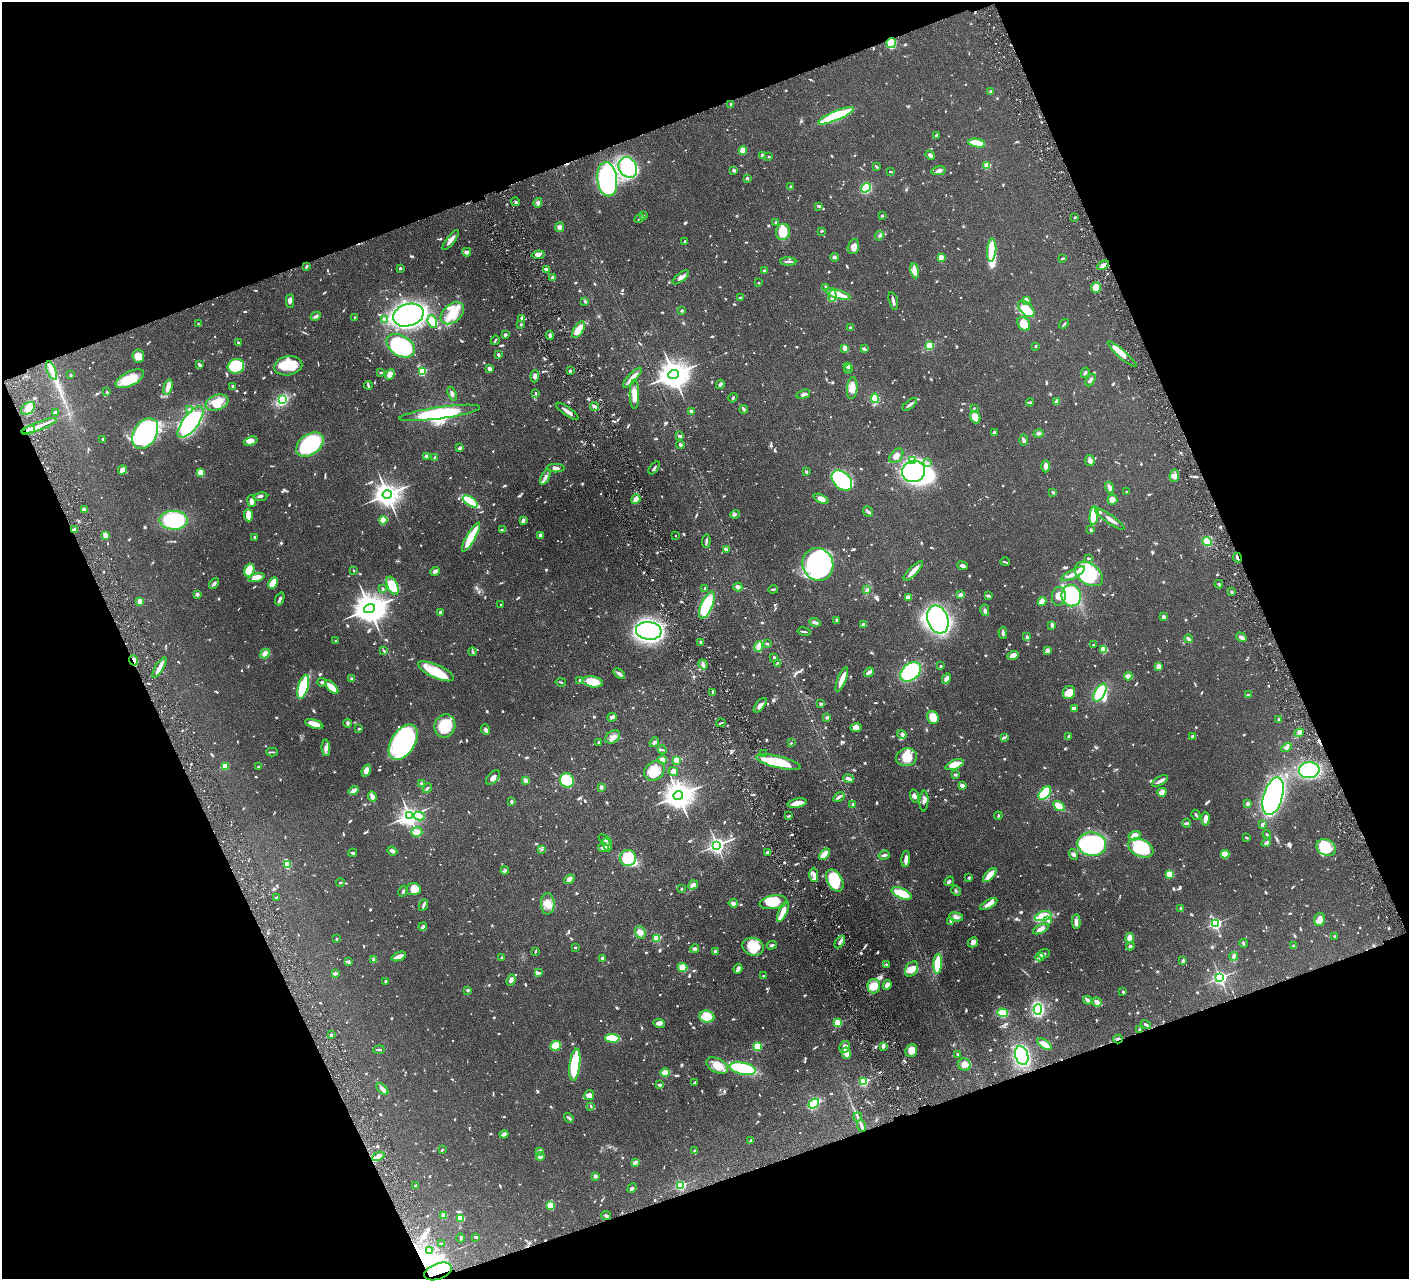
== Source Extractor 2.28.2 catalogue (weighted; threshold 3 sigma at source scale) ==
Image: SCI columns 7-5631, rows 305-5411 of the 5639 x 5584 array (HDU 1 of 3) = the unmasked area's bounding box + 8 px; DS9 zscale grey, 4 x 4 block average (1 PNG px = mean of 4 x 4 image px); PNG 1411 x 1281 px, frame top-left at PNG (2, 2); each listed source drawn as its Kron ellipse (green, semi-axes under 4 px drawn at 4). Shown black and unused: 41% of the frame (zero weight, under 3 of 6 exposures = <1% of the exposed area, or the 3 px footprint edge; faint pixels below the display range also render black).
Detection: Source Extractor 2.28.2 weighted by HDU 2 'WHT'. Background 0.0705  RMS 0.0033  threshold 0.0136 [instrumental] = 3 sigma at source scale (4.09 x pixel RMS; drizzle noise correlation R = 1.36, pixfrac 0.8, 0.05/0.05 arcsec/px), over >= 5 px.
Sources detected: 1449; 14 too faint to see at this stretch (4 x 4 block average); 18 inside a brighter object's white glare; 10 cosmic-ray / hot-pixel residue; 1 long thin detection or spike segment (spike, bleed or trail) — neither listed nor drawn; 19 coinciding with a brighter row at this scale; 84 inside a brighter listed object's ellipse — not listed separately; of the other 1303, all 500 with FLUX_AUTO >= 2.08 (the completeness limit of this list) listed and drawn (803 fainter detections not listed), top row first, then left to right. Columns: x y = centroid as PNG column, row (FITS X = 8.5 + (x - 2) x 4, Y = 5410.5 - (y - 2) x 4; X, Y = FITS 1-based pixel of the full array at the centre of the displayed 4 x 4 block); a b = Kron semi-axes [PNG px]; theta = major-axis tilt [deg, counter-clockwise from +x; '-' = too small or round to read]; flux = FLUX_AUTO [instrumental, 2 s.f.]
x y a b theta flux
891 43 5 4 - 100
991 92 4 2 - 4.3
731 104 3 3 - 3.5
836 116 19 4 22 140
936 135 4 3 - 2.6
977 143 8 4 -9 30
743 151 4 3 - 19
762 155 3 3 - 3.9
930 155 5 3 - 5
769 156 2 2 - 4.5
987 165 2 2 - 77
628 167 11 8 -59 120
877 167 4 2 - 2.2
734 170 3 2 - 4.7
938 171 7 3 12 5.4
891 172 3 2 - 2.1
747 178 2 2 - 11
607 179 17 10 -83 390
790 186 2 2 - 2.7
866 188 5 4 - 86
515 202 4 3 - 2.4
538 203 4 3 - 4.1
818 206 2 2 - 2.8
643 216 3 2 - 2.8
882 216 3 2 - 2.6
1075 217 2 2 - 5.3
639 218 5 2 - 2.1
776 222 2 2 - 11
560 227 5 4 - 5
821 231 3 2 - 2.1
783 232 8 7 - 35
879 236 5 3 - 3.5
451 240 12 2 52 11
684 241 3 2 - 2.9
853 247 7 5 73 12
992 250 11 4 85 56
467 252 4 3 - 7.6
538 255 6 4 7 6.6
835 257 4 3 - 3.8
941 257 2 2 - 51
1063 258 4 2 - 2.7
788 261 8 2 -3 4.8
1103 265 6 3 28 5.9
306 267 3 2 - 3.6
400 268 3 2 - 2.4
546 269 3 2 - 6.4
764 271 3 2 - 3.3
915 271 7 3 -81 13
681 277 10 3 39 7.6
553 278 2 2 - 23
759 283 2 2 - 4
826 287 3 3 - 2.2
1096 288 5 4 - 20
838 294 13 3 -17 25
832 296 6 3 84 6
740 298 3 2 - 2.6
1026 300 3 2 - 14
290 301 7 3 87 5.7
585 301 4 2 - 2.3
893 301 9 2 -74 7
1026 309 10 6 -46 46
682 310 2 2 - 10
452 313 13 9 41 31
408 315 16 11 16 460
316 316 5 3 - 4.7
355 318 3 2 - 2.7
384 319 4 3 - 3.4
521 319 4 2 - 5.5
432 321 6 4 -67 18
198 324 3 2 - 2.4
1024 324 7 5 -55 24
1064 324 5 2 - 2.6
521 325 2 2 - 2.8
850 328 3 2 - 3.4
578 330 9 4 57 31
505 335 3 3 - 3.7
550 335 4 3 - 3.9
495 340 5 2 - 3.1
238 343 3 2 - 2.8
401 346 15 10 -31 200
929 346 2 2 - 140
1036 346 3 2 - 2.6
845 348 4 3 - 13
864 349 4 2 - 5.2
498 354 3 2 - 2.8
1122 354 19 3 -41 38
138 356 6 5 - 20
199 365 3 2 - 5.1
236 366 8 7 - 100
288 366 14 9 9 56
848 366 3 3 - 7.5
490 368 3 2 - 9.2
848 369 4 2 - 3.7
52 371 10 3 -69 15
422 371 2 2 - 140
570 371 3 3 - 2.5
381 373 3 2 - 2.2
1085 373 5 2 - 3.3
390 374 6 4 49 13
673 374 5 4 - 3600
71 375 3 2 - 2.4
535 376 6 3 85 6.5
632 378 13 3 47 17
130 379 15 7 28 50
1090 380 7 3 60 5.5
720 384 4 3 - 4
368 385 4 2 - 3.1
233 386 3 2 - 2.5
168 387 8 3 74 14
852 388 11 5 85 21
107 392 3 2 - 2.3
535 393 4 2 - 2.5
452 394 7 3 -69 4.3
634 394 14 4 -89 18
803 394 7 3 18 4.7
733 398 5 2 - 2.2
875 398 5 3 - 47
282 400 4 3 - 70
1057 401 4 2 - 9.6
1030 402 4 2 - 2.7
217 403 12 7 20 40
910 404 9 2 37 6.1
595 407 4 2 - 6.4
28 408 8 5 38 22
974 408 2 2 - 2.5
190 409 4 3 - 3.4
744 409 4 2 - 6.4
567 411 13 2 -35 12
691 411 4 2 - 4.5
55 412 4 2 - 2.8
440 413 41 6 8 120
975 417 6 5 - 24
191 422 19 7 53 270
39 426 19 2 21 20
28 430 7 2 21 20
145 433 16 11 59 380
994 433 4 2 - 5.7
1039 433 5 3 - 3.4
679 436 4 3 - 3.2
103 439 3 3 - 2.4
1023 440 6 4 -89 4.2
251 441 7 4 17 12
310 445 15 10 37 200
680 445 4 2 - 4
459 448 3 2 - 4.9
426 456 3 2 - 5.2
896 456 8 5 47 11
435 458 3 2 - 5.9
913 460 4 2 - 4
1090 461 5 5 - 6.9
927 463 4 2 - 2.3
1046 466 6 3 -89 10
556 468 9 3 0 6.5
654 468 7 2 52 3.8
122 470 4 3 - 11
914 471 11 10 - 590
200 472 2 2 - 77
806 472 3 2 - 3.4
1174 476 6 5 - 8.6
545 477 8 4 61 7.4
842 480 12 8 -44 210
1110 487 6 4 -71 6.8
1053 492 2 2 - 5
1126 492 2 2 - 4.2
387 494 4 4 - 2300
260 497 7 2 8 3.7
636 499 5 2 - 17
821 499 8 4 -23 13
1112 500 5 5 - 8.9
251 501 6 3 -81 11
470 501 8 3 -34 90
84 510 3 2 - 9.8
868 512 6 2 -50 4.6
735 514 5 3 - 3
248 515 6 4 -85 23
1094 515 9 4 83 84
1110 519 18 3 -35 14
174 520 14 9 -1 120
383 520 4 3 - 32
523 520 3 2 - 7.3
74 530 4 3 - 11
502 530 3 2 - 2.2
1091 530 3 2 - 2.8
106 535 4 2 - 16
540 535 3 2 - 4.8
675 536 2 2 - 2.4
254 537 3 2 - 3
471 537 16 4 60 65
706 541 7 3 86 3.5
1207 541 5 3 - 31
726 550 3 2 - 4.4
1089 558 3 2 - 2.5
1237 558 5 2 - 5.4
1005 562 4 2 - 2.1
818 564 17 15 -65 340
963 566 5 3 - 7
249 570 7 4 72 49
354 571 2 2 - 3.2
435 571 5 3 - 5.6
913 571 13 3 47 21
1073 574 13 3 29 16
1089 574 15 10 -36 90
256 577 8 4 16 22
214 583 6 3 53 3.6
273 583 6 3 62 37
1219 584 4 2 - 2.3
392 586 10 5 -65 46
738 587 4 3 - 5.9
383 589 3 2 - 2.5
705 589 3 2 - 3
773 589 5 2 - 2.6
867 590 3 2 - 3.2
1231 592 4 2 - 2.8
197 594 2 2 - 19
960 595 4 3 - 5.4
989 596 3 2 - 3.3
1059 596 9 7 83 16
1071 596 10 9 - 120
908 597 4 3 - 7.1
280 599 7 2 68 4.7
140 601 2 2 - 46
1042 602 4 3 - 25
500 605 2 2 - 2.4
707 605 14 5 67 110
369 609 6 4 18 4400
985 610 6 3 -75 4.1
440 612 2 2 - 14
1163 617 4 3 - 4.4
938 619 14 10 -70 390
836 620 4 2 - 2.2
815 622 6 2 -16 6.1
863 625 2 2 - 20
1052 625 3 2 - 6.5
649 631 13 9 -7 670
804 632 7 2 -12 2.8
1003 633 6 2 -86 4.8
1027 637 3 3 - 3.5
1241 637 6 4 -29 6
1188 639 4 2 - 5.5
335 641 2 2 - 5.4
701 642 3 3 - 3.6
767 644 2 2 - 3.2
1093 645 2 2 - 2.3
759 647 5 4 - 10
1104 649 3 3 - 28
384 651 3 2 - 2.6
1047 651 3 3 - 7.5
472 652 4 2 - 2.2
265 653 5 4 - 12
1013 655 5 4 - 9.8
774 657 2 2 - 3
134 660 5 2 - 7.4
777 663 3 2 - 2.4
703 664 5 4 - 4.7
941 666 2 2 - 3.2
1159 666 4 3 - 11
159 668 11 3 59 13
436 671 19 6 -24 66
869 672 5 3 - 8.3
911 672 12 8 39 210
619 674 6 3 -40 6.5
1128 676 4 3 - 16
351 679 3 3 - 2.4
842 679 13 3 68 32
946 679 6 3 62 11
580 681 2 2 - 6.4
322 682 4 3 - 3.7
561 682 5 2 - 2.3
593 682 10 5 -11 37
303 687 12 5 74 120
332 687 8 4 -47 23
713 692 4 3 - 2.2
1069 693 7 6 - 21
1100 693 10 5 59 76
1248 695 3 2 - 2.4
821 703 4 2 - 2.1
760 705 9 3 51 8
1074 708 3 2 - 2.6
612 717 5 4 - 4.1
827 717 2 2 - 6.7
933 718 7 5 -62 28
1279 720 3 2 - 3.4
348 723 4 3 - 3.2
721 723 5 2 - 2.3
314 724 9 3 -19 23
445 726 11 10 - 57
856 727 5 4 - 7.3
359 729 2 2 - 2.7
485 730 5 3 - 4.9
1299 733 5 3 - 6
902 734 5 2 - 2.9
1193 736 4 3 - 4.1
613 737 8 6 34 9.9
1004 737 3 2 - 5
1068 737 3 2 - 2.9
403 742 20 11 56 300
599 742 3 2 - 3.3
654 742 5 3 - 3.7
791 743 2 2 - 2.1
326 748 8 4 -86 8.4
1286 748 5 3 - 5.4
662 750 4 2 - 2.1
272 752 5 2 - 2.4
763 754 2 2 - 2.9
907 757 10 8 14 34
662 760 5 4 - 15
676 760 2 2 - 77
778 762 23 6 -14 89
955 765 9 4 21 42
225 766 2 2 - 57
258 767 2 2 - 5.5
1309 770 10 8 6 130
366 771 6 4 69 12
654 771 11 8 40 26
673 771 5 4 - 6.3
955 775 3 2 - 3.6
493 778 9 5 47 8.6
848 779 5 2 - 7.7
526 780 3 3 - 6.8
567 780 7 6 - 120
1160 781 9 2 29 8.2
421 784 4 3 - 2.5
962 786 4 3 - 6.6
601 787 4 3 - 2.7
427 788 5 2 - 2.6
353 791 5 3 - 16
1162 792 4 4 - 16
1045 793 8 4 49 120
678 795 5 4 - 3000
914 796 6 3 -73 5
1273 796 19 9 74 380
372 797 5 3 - 11
839 797 6 2 33 6
924 801 10 4 87 6.9
511 802 4 2 - 2.8
797 803 10 3 11 27
853 804 2 2 - 3.2
1247 804 3 3 - 4.1
1059 806 6 4 -32 16
1196 815 5 2 - 3.3
409 816 3 3 - 1300
419 816 5 3 - 13
789 816 3 2 - 2.5
998 816 4 2 - 2.1
1205 819 7 4 88 9.9
1186 823 4 3 - 3.6
1262 824 4 2 - 3.1
417 832 5 4 - 12
1267 834 4 2 - 2.4
1135 836 6 4 18 15
1246 838 3 2 - 2.6
605 840 7 3 -36 4.4
1266 843 5 2 - 6.2
1092 844 14 12 -10 280
607 845 7 2 -65 3.8
717 845 3 3 - 850
603 848 5 3 - 8.5
1141 848 13 8 -26 100
1326 848 10 7 -27 47
542 849 4 2 - 2.2
392 851 5 3 - 6.8
767 852 3 2 - 2.9
353 853 4 2 - 3.3
824 854 6 3 49 32
1074 854 6 3 -69 4.5
1225 854 4 3 - 33
884 855 5 3 - 5
628 858 8 8 - 83
906 859 8 3 86 9.7
287 865 2 2 - 98
505 870 4 3 - 3.1
1170 874 3 3 - 30
814 875 7 3 -88 7.4
990 875 9 4 47 25
969 878 3 2 - 2.7
569 879 5 4 - 11
835 880 12 7 -61 100
949 881 5 3 - 3.8
340 883 4 2 - 2.6
693 885 5 3 - 7.9
413 889 7 6 - 26
682 889 2 2 - 2.1
403 891 6 2 62 3.3
956 891 5 2 - 2.2
901 893 10 5 -23 49
277 898 3 2 - 3.7
773 902 14 6 8 42
733 903 4 4 - 5.7
548 904 11 7 -89 19
989 904 10 3 30 13
423 905 6 2 67 5
1181 909 2 2 - 5.1
783 912 11 3 65 33
1043 916 8 4 15 47
956 917 7 4 -13 7.2
1319 919 7 5 73 11
1048 920 4 3 - 3.6
951 922 4 2 - 5
1076 922 7 3 -88 9.4
1215 923 2 2 - 360
423 927 4 3 - 3.2
1041 929 8 3 26 11
640 932 6 5 - 9.5
1335 936 4 2 - 2.1
657 938 2 2 - 120
1130 938 5 3 - 17
337 939 2 2 - 2.1
840 942 7 3 57 5.9
973 942 5 4 - 6.3
1244 943 4 2 - 2.3
772 945 5 3 - 3.6
1130 946 4 3 - 3.4
1293 946 3 2 - 2.3
753 947 11 9 -15 45
575 948 3 2 - 2.1
695 949 4 4 - 4.8
535 951 3 2 - 2.2
715 952 3 2 - 6.8
1044 954 6 2 22 3.5
399 956 7 3 21 15
1234 956 4 2 - 2.8
1040 957 4 3 - 4.8
502 958 2 2 - 4.1
602 958 3 3 - 6.1
374 960 4 3 - 3.2
1183 961 3 2 - 3.1
349 962 3 2 - 3.1
887 964 4 2 - 3.2
938 964 10 4 86 73
683 968 5 4 - 28
738 969 5 3 - 7.8
912 969 8 6 57 21
335 973 4 2 - 4.8
539 973 3 3 - 2.5
763 976 3 2 - 2.2
1220 978 2 2 - 540
511 980 6 3 70 5.6
386 981 3 2 - 3
887 985 5 4 - 11
874 986 7 6 - 28
468 990 3 3 - 2.8
1123 992 2 2 - 4.3
1087 1000 4 3 - 6.2
1097 1002 5 3 - 10
1038 1009 5 3 - 120
1002 1013 5 3 - 76
707 1016 7 6 - 40
659 1023 6 4 -10 7.2
838 1023 2 2 - 110
1146 1025 5 2 - 4.4
1139 1030 3 2 - 2.5
331 1035 2 2 - 11
612 1038 7 3 -4 73
1118 1039 5 2 - 2.8
1044 1044 8 3 -34 18
556 1046 5 4 - 26
757 1046 2 2 - 160
883 1046 4 2 - 9.2
845 1047 6 5 - 9.9
379 1050 5 2 - 2.1
911 1051 7 5 70 19
846 1053 6 4 -78 11
957 1054 3 2 - 2.4
1022 1056 10 6 -73 190
964 1064 6 6 - 15
575 1065 16 5 83 100
717 1065 12 7 -27 25
743 1069 13 6 -12 120
665 1073 5 3 - 22
695 1082 4 2 - 2.5
864 1082 2 2 - 160
659 1085 3 2 - 3.9
382 1089 7 2 -45 11
589 1095 5 4 - 7.2
814 1104 6 3 39 110
591 1106 3 2 - 2.1
858 1117 4 2 - 2.8
569 1118 5 2 - 2.9
862 1126 6 2 -70 4.8
504 1134 4 2 - 11
751 1141 3 2 - 3.8
442 1150 2 2 - 2.1
539 1151 3 2 - 3
694 1151 3 2 - 3
378 1156 6 4 27 11
540 1156 4 4 - 6.3
635 1162 4 2 - 7
595 1176 2 2 - 21
681 1185 2 2 - 230
415 1186 3 2 - 2.9
632 1188 5 2 - 3.7
550 1205 4 3 - 27
443 1215 2 2 - 50
606 1216 5 3 - 3.7
461 1218 4 3 - 26
476 1237 3 2 - 2.5
461 1238 4 2 - 2.2
442 1244 4 2 - 2.3
430 1251 2 2 - 5
438 1271 14 7 21 69
Overlapping masked pixels (flux is a lower limit): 7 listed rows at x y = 891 43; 28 430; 74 530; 1237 558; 134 660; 1118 1039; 438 1271
Diffuse or blended objects may show on this block-average render without a row.